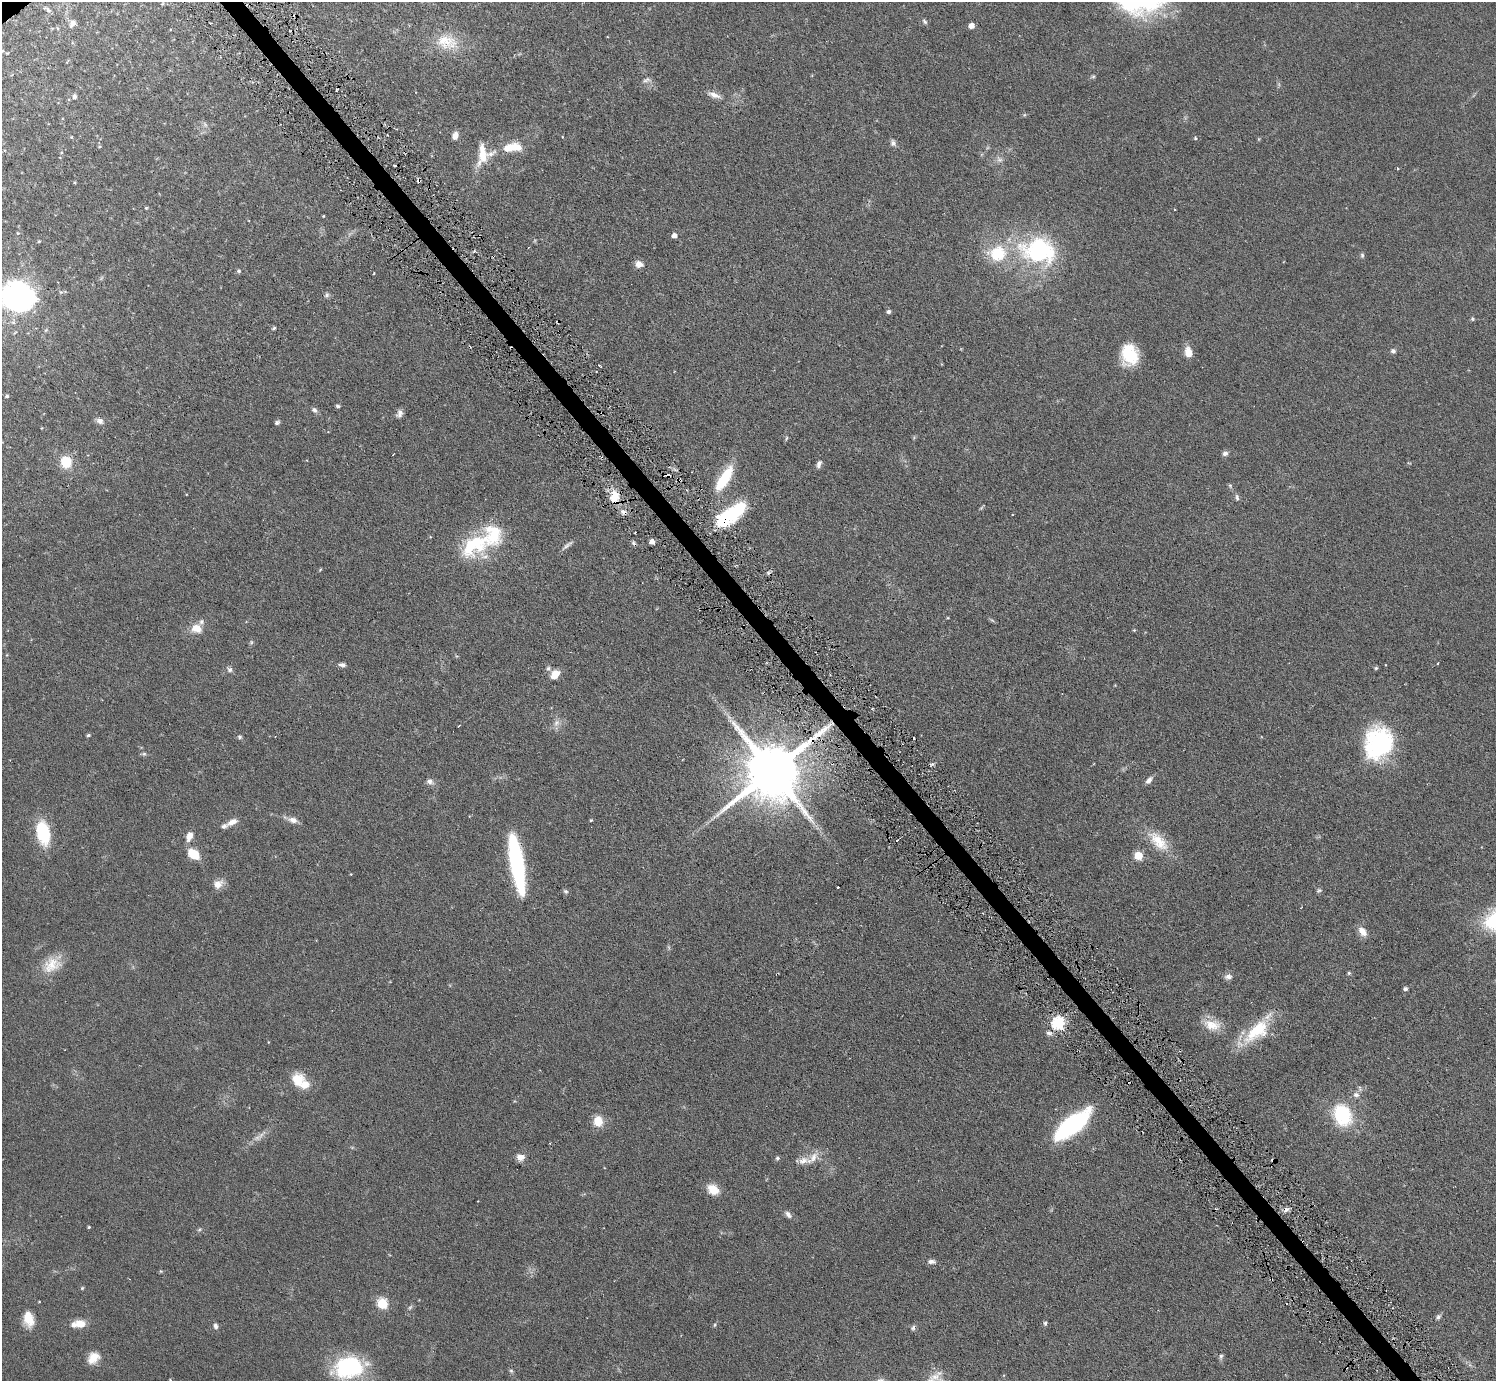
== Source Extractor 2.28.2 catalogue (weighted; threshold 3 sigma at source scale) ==
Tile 6 of 4 x 4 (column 2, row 2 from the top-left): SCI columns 1495-2988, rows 3055-4433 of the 5977 x 5967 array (HDU 1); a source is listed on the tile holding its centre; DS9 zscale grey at full resolution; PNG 1498 x 1383 px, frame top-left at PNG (2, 2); no overlay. Shown black and unused: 2% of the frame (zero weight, under 3 of 6 exposures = <1% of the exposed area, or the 3 px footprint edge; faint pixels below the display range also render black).
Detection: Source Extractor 2.28.2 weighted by HDU 2 'WHT'; one run over the whole footprint, this tile lists its part. Background 0.0941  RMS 0.0047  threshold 0.0192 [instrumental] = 3 sigma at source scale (4.09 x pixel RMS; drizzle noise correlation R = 1.36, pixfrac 0.8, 0.05/0.05 arcsec/px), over >= 5 px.
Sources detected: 156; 2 too faint to see at this stretch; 2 inside a brighter object's white glare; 11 cosmic-ray / hot-pixel residue — not listed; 10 inside a brighter listed object's ellipse — not listed separately; the other 131 listed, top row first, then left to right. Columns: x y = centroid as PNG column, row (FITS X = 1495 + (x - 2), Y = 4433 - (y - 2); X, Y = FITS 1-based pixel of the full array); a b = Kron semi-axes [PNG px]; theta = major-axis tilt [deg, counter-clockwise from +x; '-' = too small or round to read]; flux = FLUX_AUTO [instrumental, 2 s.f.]
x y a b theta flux
48 10 8 4 -39 1.2
925 22 7 5 -50 0.85
72 24 10 7 54 1.6
971 26 4 4 - 4
447 42 33 19 -15 13
1093 76 5 5 - 0.56
647 80 11 5 23 1.2
714 95 17 7 -19 2.9
75 97 6 5 - 1.2
205 124 8 5 -59 1
455 136 8 6 74 3
71 137 5 3 - 0.34
1195 138 4 4 - 0.45
893 143 9 7 -79 1.3
513 147 24 10 5 9.1
483 156 28 14 68 7.6
419 181 5 3 - 1.7
146 208 4 3 - 0.38
323 216 4 3 - 0.28
18 233 4 4 - 0.36
674 235 5 4 - 2.2
39 241 4 3 - 0.43
1038 250 41 29 -11 52
997 253 13 12 - 18
1362 255 6 5 - 0.71
639 264 9 7 -11 2.8
239 271 6 5 - 0.67
61 292 6 4 -32 0.57
327 295 7 6 - 0.9
17 296 28 26 -24 100
889 312 5 5 - 0.95
1472 319 5 5 - 0.56
274 328 4 3 - 0.82
1393 351 7 6 - 1
1188 352 12 8 -77 4.3
1129 354 20 16 -81 17
599 365 3 2 - 0.79
7 396 4 3 - 0.7
338 406 6 4 -31 0.67
314 410 8 6 -45 1.2
399 414 10 7 67 1.7
100 421 10 7 -31 1.9
277 422 6 5 - 0.9
786 438 6 3 71 0.51
1225 453 7 6 - 1.2
66 462 11 10 - 10
819 464 9 5 68 1.6
723 481 28 11 56 15
1230 486 6 5 - 0.66
614 497 18 11 -84 6.8
1237 497 9 5 -77 0.96
735 511 27 13 40 25
624 512 9 6 -36 1.8
1012 515 3 2 - 0.28
652 542 4 4 - 2.7
475 544 42 24 32 28
567 545 17 5 39 1.5
320 570 5 3 - 0.39
992 620 7 4 -36 0.6
196 628 13 11 -15 5.1
1134 630 4 4 - 0.39
251 642 6 4 90 0.6
1438 663 3 2 - 0.35
342 665 9 5 -12 1.3
548 668 7 7 - 1.1
1376 668 4 4 - 0.59
229 670 8 7 - 1.2
555 674 12 8 45 4.1
556 723 9 8 - 2.1
459 726 3 2 - 0.33
88 735 5 4 - 0.63
240 737 6 5 - 0.76
1378 743 34 28 71 44
144 754 7 5 19 0.76
772 771 19 15 38 3500
1149 780 10 6 47 1.8
430 781 10 8 -34 1.6
293 820 13 8 -12 2.6
591 820 3 3 - 0.47
232 822 14 7 26 3.1
43 833 25 13 -78 20
189 836 11 7 70 3.5
897 840 3 2 - 0.38
1158 841 34 15 -45 11
194 854 10 7 -33 12
1138 855 5 5 - 16
516 862 56 11 -80 56
351 874 4 2 - 0.24
218 884 13 10 29 3.3
1319 890 7 5 20 0.76
566 891 7 5 -40 0.77
1362 931 13 8 -53 3.4
52 964 28 18 36 9.2
1349 973 5 5 - 0.54
1228 976 9 7 7 1.7
1405 989 4 4 - 1.2
1058 1023 6 6 - 56
1212 1025 23 14 -12 6.9
1257 1031 41 19 40 19
1049 1033 9 6 -17 1.3
297 1080 17 15 -88 8.2
1356 1095 9 7 -4 1.7
1343 1115 20 15 -65 28
598 1121 11 9 -84 6.3
1072 1125 35 12 39 65
520 1157 10 8 0 2.7
777 1158 5 5 - 0.83
812 1158 22 9 47 4.1
713 1189 13 10 -37 6.1
788 1214 11 6 -48 1.6
89 1227 3 3 - 0.5
199 1229 7 4 44 0.58
931 1261 10 5 0 1.6
161 1271 5 4 - 0.46
1271 1279 3 2 - 0.38
82 1288 5 5 - 0.47
382 1303 6 5 - 31
410 1307 7 4 45 0.67
1438 1317 7 5 37 0.99
28 1319 17 10 -76 6.9
1045 1323 5 5 - 0.81
79 1324 16 8 5 5.4
715 1325 5 3 - 0.42
216 1326 8 5 -78 1.2
913 1328 7 5 74 0.94
1221 1356 7 5 75 0.93
93 1358 15 12 47 5
350 1367 35 23 -7 33
511 1371 6 4 -44 0.64
933 1379 33 10 45 5.9
170 1380 4 4 - 0.48
Overlapping masked pixels (flux is a lower limit): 5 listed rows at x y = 419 181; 614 497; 624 512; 772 771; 1271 1279
Isophote crosses this tile's border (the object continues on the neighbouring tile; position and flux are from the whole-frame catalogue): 3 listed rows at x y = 17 296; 933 1379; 170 1380